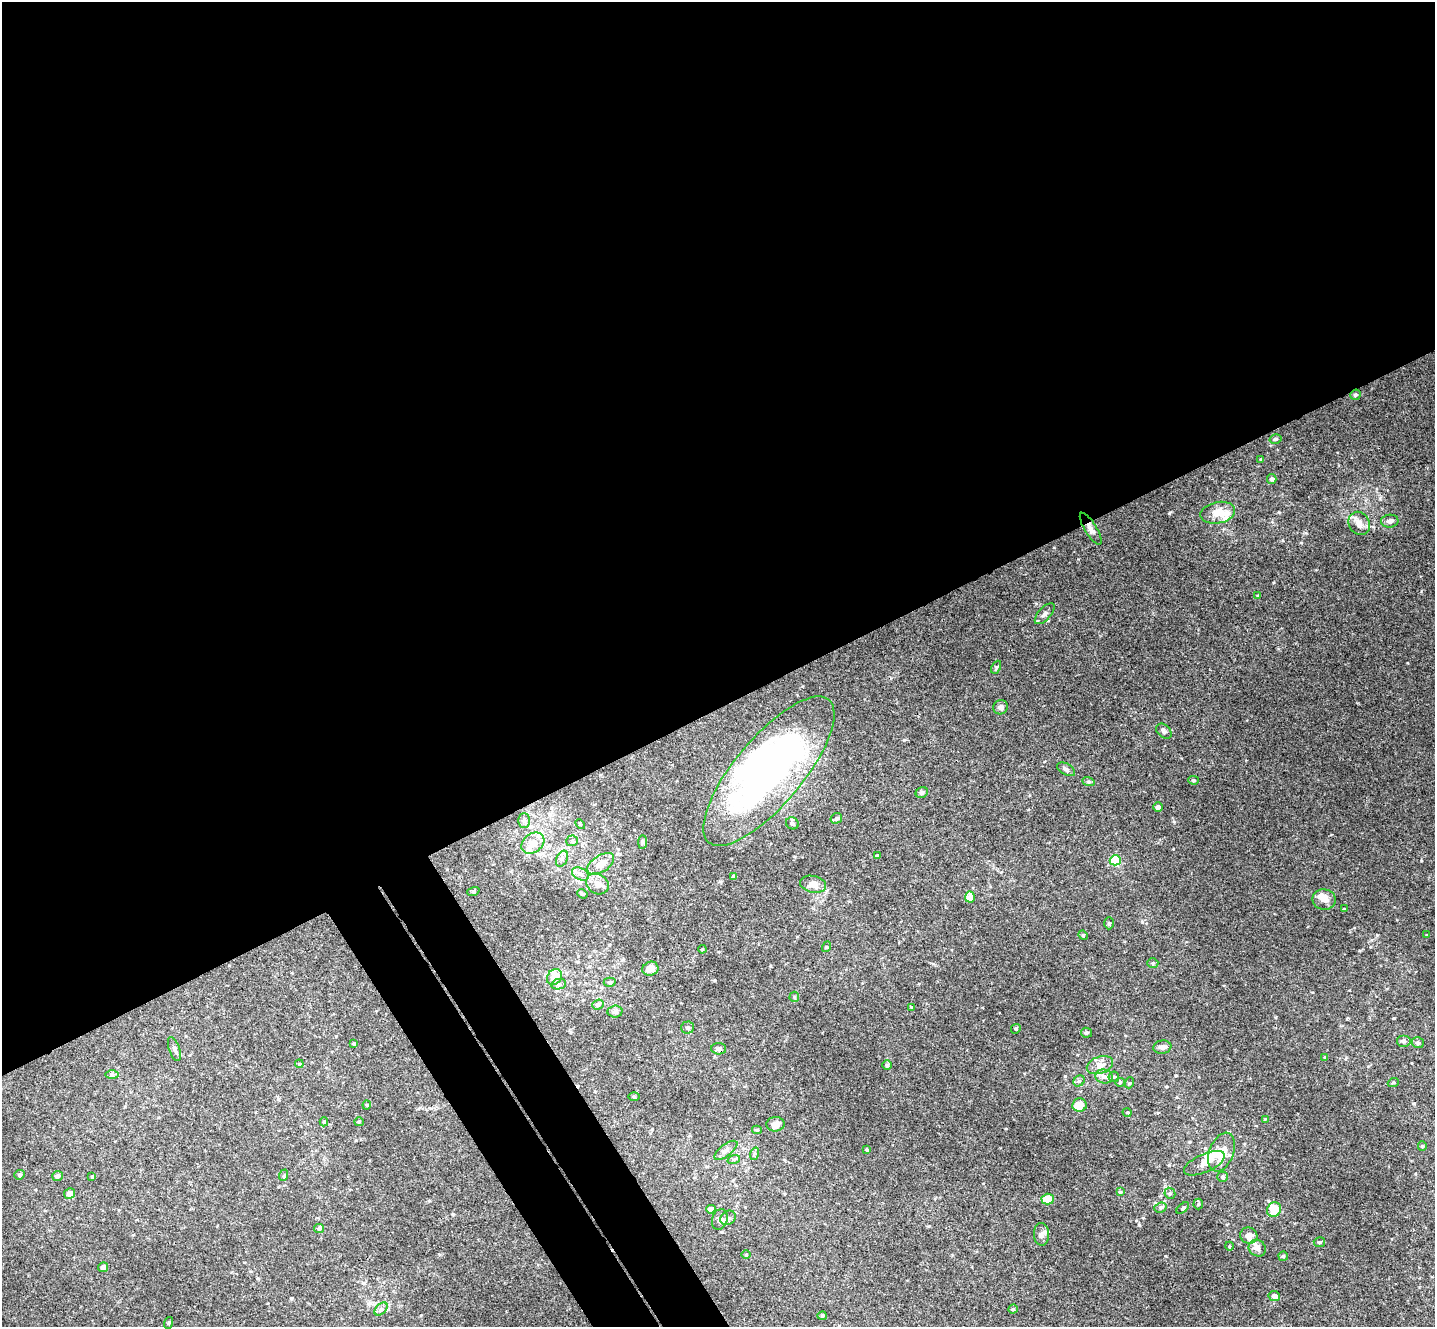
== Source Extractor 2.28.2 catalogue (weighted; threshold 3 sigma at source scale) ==
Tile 2 of 4 x 4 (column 2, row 1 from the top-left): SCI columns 1484-2916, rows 4162-5486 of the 5835 x 5807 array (HDU 1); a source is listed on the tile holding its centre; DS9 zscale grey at full resolution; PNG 1437 x 1329 px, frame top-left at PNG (2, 2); each listed source drawn as its Kron ellipse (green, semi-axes under 4 px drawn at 4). Shown black and unused: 57% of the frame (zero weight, under 3 of 4 exposures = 6% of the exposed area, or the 3 px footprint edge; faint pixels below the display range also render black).
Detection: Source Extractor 2.28.2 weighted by HDU 2 'WHT'; one run over the whole footprint, this tile lists its part. Background 0.0244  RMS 0.0039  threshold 0.0175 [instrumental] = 3 sigma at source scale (4.5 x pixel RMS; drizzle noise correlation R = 1.50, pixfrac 1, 0.05/0.05 arcsec/px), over >= 5 px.
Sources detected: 135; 6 inside a brighter object's white glare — neither listed nor drawn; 10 inside a brighter listed object's ellipse — not listed separately; the other 119 listed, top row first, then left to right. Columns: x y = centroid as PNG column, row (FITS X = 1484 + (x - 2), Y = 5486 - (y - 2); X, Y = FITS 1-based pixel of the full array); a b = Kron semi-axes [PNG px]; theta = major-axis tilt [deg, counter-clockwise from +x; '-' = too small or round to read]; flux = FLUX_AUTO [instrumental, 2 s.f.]
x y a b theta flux
1355 395 5 5 - 0.63
1275 439 6 4 15 0.65
1261 459 3 3 - 0.31
1272 479 5 4 - 0.93
1218 513 17 10 11 6
1390 521 9 6 4 1.3
1359 523 12 10 -59 2.7
1091 529 18 6 -58 1.9
1258 596 4 3 - 0.39
1045 614 13 6 48 1.3
996 667 7 4 64 0.65
1000 707 7 7 - 1.3
1164 731 9 6 -42 1
1066 769 10 5 -29 0.98
769 771 93 33 50 110
1193 780 5 4 - 0.55
1088 781 6 4 -19 0.54
922 793 6 5 - 0.83
1158 807 5 5 - 0.99
836 818 6 5 - 0.9
524 820 7 6 - 1.1
792 823 6 6 - 0.86
580 824 6 3 -46 0.41
572 841 6 5 - 0.73
642 842 7 4 90 0.68
533 843 12 9 38 5.2
877 855 4 4 - 0.59
562 859 8 5 66 1.2
1115 860 5 5 - 30
601 864 15 8 33 5.2
580 874 9 6 -28 1.6
733 876 4 3 - 0.72
597 884 12 9 -36 2.9
813 884 13 8 -12 2.9
473 891 6 4 18 0.5
582 894 5 4 - 0.6
970 897 5 5 - 5.1
1324 899 11 10 - 3
1344 909 4 3 - 0.36
1109 923 6 5 - 0.65
1083 935 5 4 - 0.42
1427 935 4 4 - 0.33
826 947 5 3 - 0.32
702 949 4 3 - 0.42
1153 963 5 4 - 0.6
650 969 8 7 - 2.8
554 977 8 7 - 5.9
610 982 6 4 -1 0.73
559 984 7 5 12 1.1
794 997 5 5 - 0.5
598 1005 6 5 - 1.5
911 1007 4 3 - 0.32
615 1012 7 6 - 1.6
687 1028 6 6 - 0.85
1016 1029 5 4 - 0.47
1086 1033 5 5 - 0.63
1404 1041 7 6 - 0.93
354 1043 3 3 - 0.51
1418 1043 6 5 - 0.76
1162 1047 9 6 7 1.4
174 1049 12 5 -71 1.2
719 1049 7 5 -2 1.3
1325 1057 4 4 - 0.42
299 1064 4 3 - 0.3
887 1065 5 5 - 0.72
1100 1065 13 8 18 3.2
112 1075 7 4 0 0.68
1104 1076 9 7 -15 1.6
1114 1077 5 5 - 0.65
1079 1081 6 5 - 0.68
1120 1082 4 4 - 0.46
1129 1083 5 3 - 0.35
1393 1083 5 3 - 0.39
634 1096 5 3 - 0.38
367 1105 4 4 - 0.39
1080 1105 7 6 - 3.8
1127 1112 5 3 - 0.34
1265 1119 4 4 - 0.31
324 1122 4 4 - 0.56
359 1122 5 4 - 0.44
775 1124 9 7 2 2.2
757 1130 5 4 - 0.59
1422 1146 5 4 - 0.41
726 1150 14 6 37 1.7
867 1150 4 4 - 0.41
1222 1152 20 12 69 7
754 1154 6 4 71 0.57
734 1159 6 4 18 0.64
1204 1163 22 9 24 3.6
20 1175 5 4 - 0.6
284 1175 6 3 71 0.46
57 1176 5 5 - 1
92 1177 3 3 - 0.39
1222 1177 5 5 - 0.84
1120 1192 4 4 - 0.45
1170 1193 6 5 - 0.66
69 1194 5 5 - 2.5
1048 1199 6 5 - 6.2
1198 1204 5 5 - 0.52
1160 1208 6 5 - 0.64
1183 1208 7 4 40 0.6
711 1209 5 4 - 2.6
1274 1210 8 6 50 8
728 1218 8 6 34 1.5
720 1219 10 7 74 2.2
319 1228 5 4 - 0.98
1042 1234 11 7 -87 1.6
1249 1235 8 8 - 3
1319 1242 5 5 - 0.76
1229 1246 4 3 - 0.36
1257 1248 9 8 - 1.6
746 1255 5 3 - 0.32
1283 1256 4 4 - 0.52
103 1267 5 5 - 1.8
1274 1296 6 5 - 1.5
381 1309 8 5 45 1.1
1013 1309 4 4 - 0.47
822 1316 5 4 - 0.46
168 1323 6 4 71 0.41
Overlapping masked pixels (flux is a lower limit): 2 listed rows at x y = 1091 529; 719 1049
Unlisted compact peaks at least as high as the median listed source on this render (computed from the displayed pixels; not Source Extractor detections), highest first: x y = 1169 513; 1377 935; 904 740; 1394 1018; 1421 861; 1078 559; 1165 1256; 1407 663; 1380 498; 1139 1225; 1279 512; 453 1214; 1174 822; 1142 922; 1414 1103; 1275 1017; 1306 533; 1301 543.